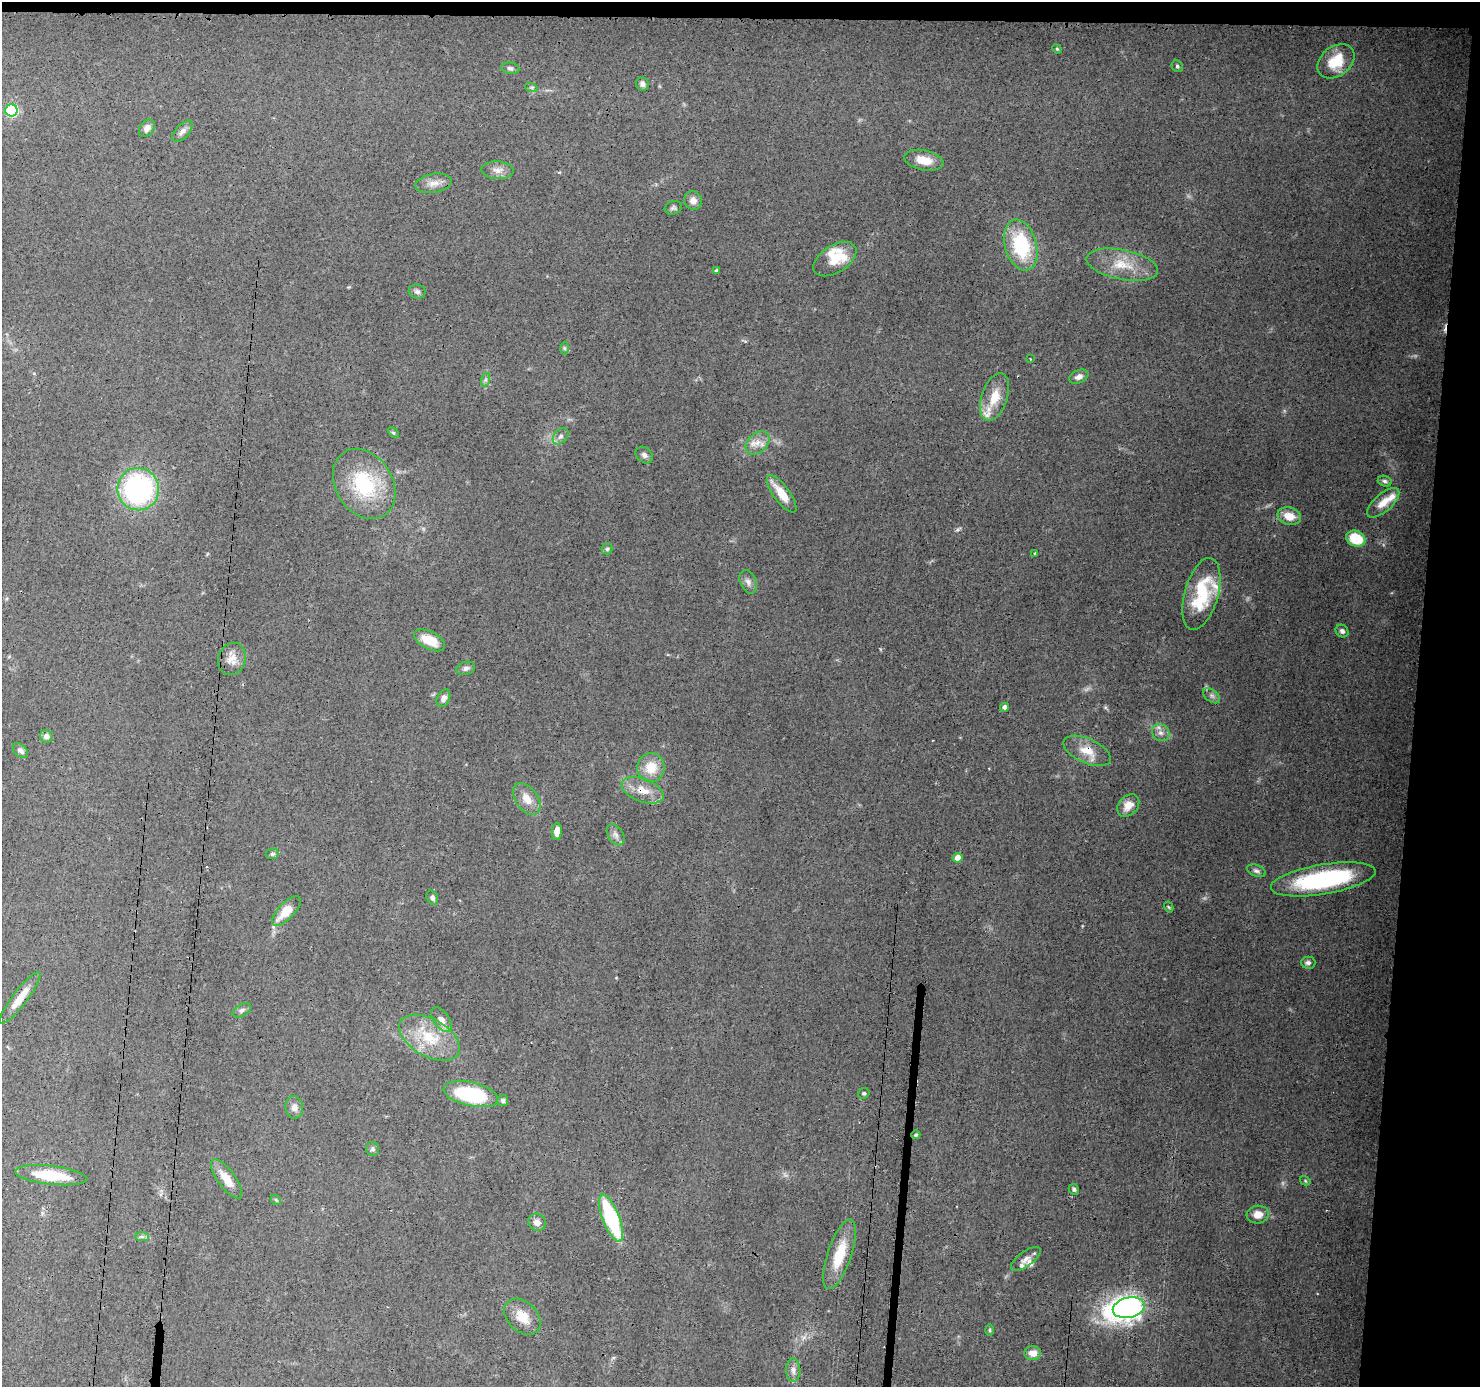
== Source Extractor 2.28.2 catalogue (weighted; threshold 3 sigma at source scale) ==
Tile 3 of 3 x 3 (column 3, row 1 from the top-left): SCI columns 2957-4434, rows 2881-4265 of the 4435 x 4471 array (HDU 1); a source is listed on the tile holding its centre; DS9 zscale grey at full resolution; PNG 1482 x 1389 px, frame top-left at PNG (2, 2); each listed source drawn as its Kron ellipse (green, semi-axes under 4 px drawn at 4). Shown black and unused: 6% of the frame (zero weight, under 3 of 4 exposures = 2% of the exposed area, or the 3 px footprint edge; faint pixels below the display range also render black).
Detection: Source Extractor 2.28.2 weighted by HDU 2 'WHT'; one run over the whole footprint, this tile lists its part. Background 0.0344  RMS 0.0034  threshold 0.0151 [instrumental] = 3 sigma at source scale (4.5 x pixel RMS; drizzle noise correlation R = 1.50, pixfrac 1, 0.05/0.05 arcsec/px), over >= 5 px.
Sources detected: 101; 3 too faint to see at this stretch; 2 cosmic-ray / hot-pixel residue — neither listed nor drawn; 6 inside a brighter listed object's ellipse — not listed separately; the other 90 listed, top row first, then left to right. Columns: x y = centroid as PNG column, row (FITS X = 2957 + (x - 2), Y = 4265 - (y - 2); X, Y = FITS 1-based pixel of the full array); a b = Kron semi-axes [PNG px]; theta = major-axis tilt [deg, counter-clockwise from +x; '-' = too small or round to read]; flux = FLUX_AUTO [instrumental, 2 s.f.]
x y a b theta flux
1057 49 5 4 - 0.38
1336 61 20 14 38 11
1177 66 6 5 - 0.61
510 68 9 5 -12 0.89
642 84 7 6 - 1.2
531 87 6 4 -17 0.57
11 110 6 6 - 39
147 128 9 7 55 1.9
182 131 13 6 47 1.6
924 160 20 10 -12 5.8
498 170 16 8 -2 2.5
434 183 18 9 11 2.9
693 200 9 8 - 2.4
673 208 8 6 17 0.81
1021 245 26 16 -74 23
835 259 24 13 32 8.7
1122 265 36 15 -11 9.3
716 271 4 4 - 0.97
417 292 8 7 - 1
564 348 6 4 -89 0.55
1030 359 3 2 - 0.29
1079 377 10 6 24 1.7
485 380 7 4 71 0.68
995 397 25 12 71 7.2
393 433 6 4 -44 0.44
561 436 9 6 49 1.4
757 443 13 9 42 3.3
644 455 9 7 -42 1.2
1385 481 7 5 -17 0.84
364 484 37 28 -58 25
138 489 21 20 - 71
782 494 22 8 -53 6.4
1383 503 20 9 41 4.7
1289 516 12 8 -14 5.2
1356 539 10 7 -22 11
607 549 5 5 - 0.57
1035 553 4 2 - 0.25
748 582 12 8 -67 1.6
1201 594 37 17 74 20
1342 631 7 6 - 1
429 640 17 9 -27 6.3
232 659 16 13 68 3.7
466 668 9 6 15 1.1
1212 696 10 6 -38 1.1
443 698 9 6 64 1.7
1005 707 4 4 - 1.3
1161 733 9 8 - 1.8
46 736 6 6 - 1.5
20 750 9 6 -40 1.3
1087 751 25 12 -24 5.9
651 768 14 13 - 7
642 790 22 11 -20 5.6
527 799 18 11 -55 4.2
1128 806 13 9 47 3.6
557 831 9 5 87 2.7
616 835 11 7 -58 1.6
272 854 6 5 - 0.87
958 858 5 4 - 3.8
1256 871 10 5 -21 1
1323 879 53 15 9 43
432 898 7 5 -70 1
1169 907 5 4 - 0.41
286 911 19 8 46 6.4
1308 963 7 6 - 1.1
20 998 32 7 53 5
242 1010 10 6 30 1.1
441 1020 14 8 -55 2.5
430 1038 33 19 -29 13
864 1093 6 5 - 0.63
471 1094 28 11 -13 28
503 1100 5 5 - 0.75
294 1107 11 9 -80 2.1
916 1135 4 4 - 0.54
373 1149 7 6 - 0.8
51 1175 36 9 -6 13
226 1179 23 8 -54 5.2
1305 1181 5 4 - 0.37
1074 1189 6 5 - 0.72
276 1200 5 4 - 0.49
1258 1215 11 9 5 3.5
611 1218 25 8 -69 35
537 1222 9 8 - 1.9
142 1236 7 4 -1 0.74
839 1254 36 12 71 11
1026 1259 17 7 36 2.2
1129 1308 16 10 13 210
522 1317 21 15 -44 6.3
990 1330 6 4 -89 0.46
1033 1353 8 7 - 3.1
793 1370 11 7 -88 1.8
Overlapping masked pixels (flux is a lower limit): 5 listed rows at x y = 995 397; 1087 751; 642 790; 916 1135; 611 1218